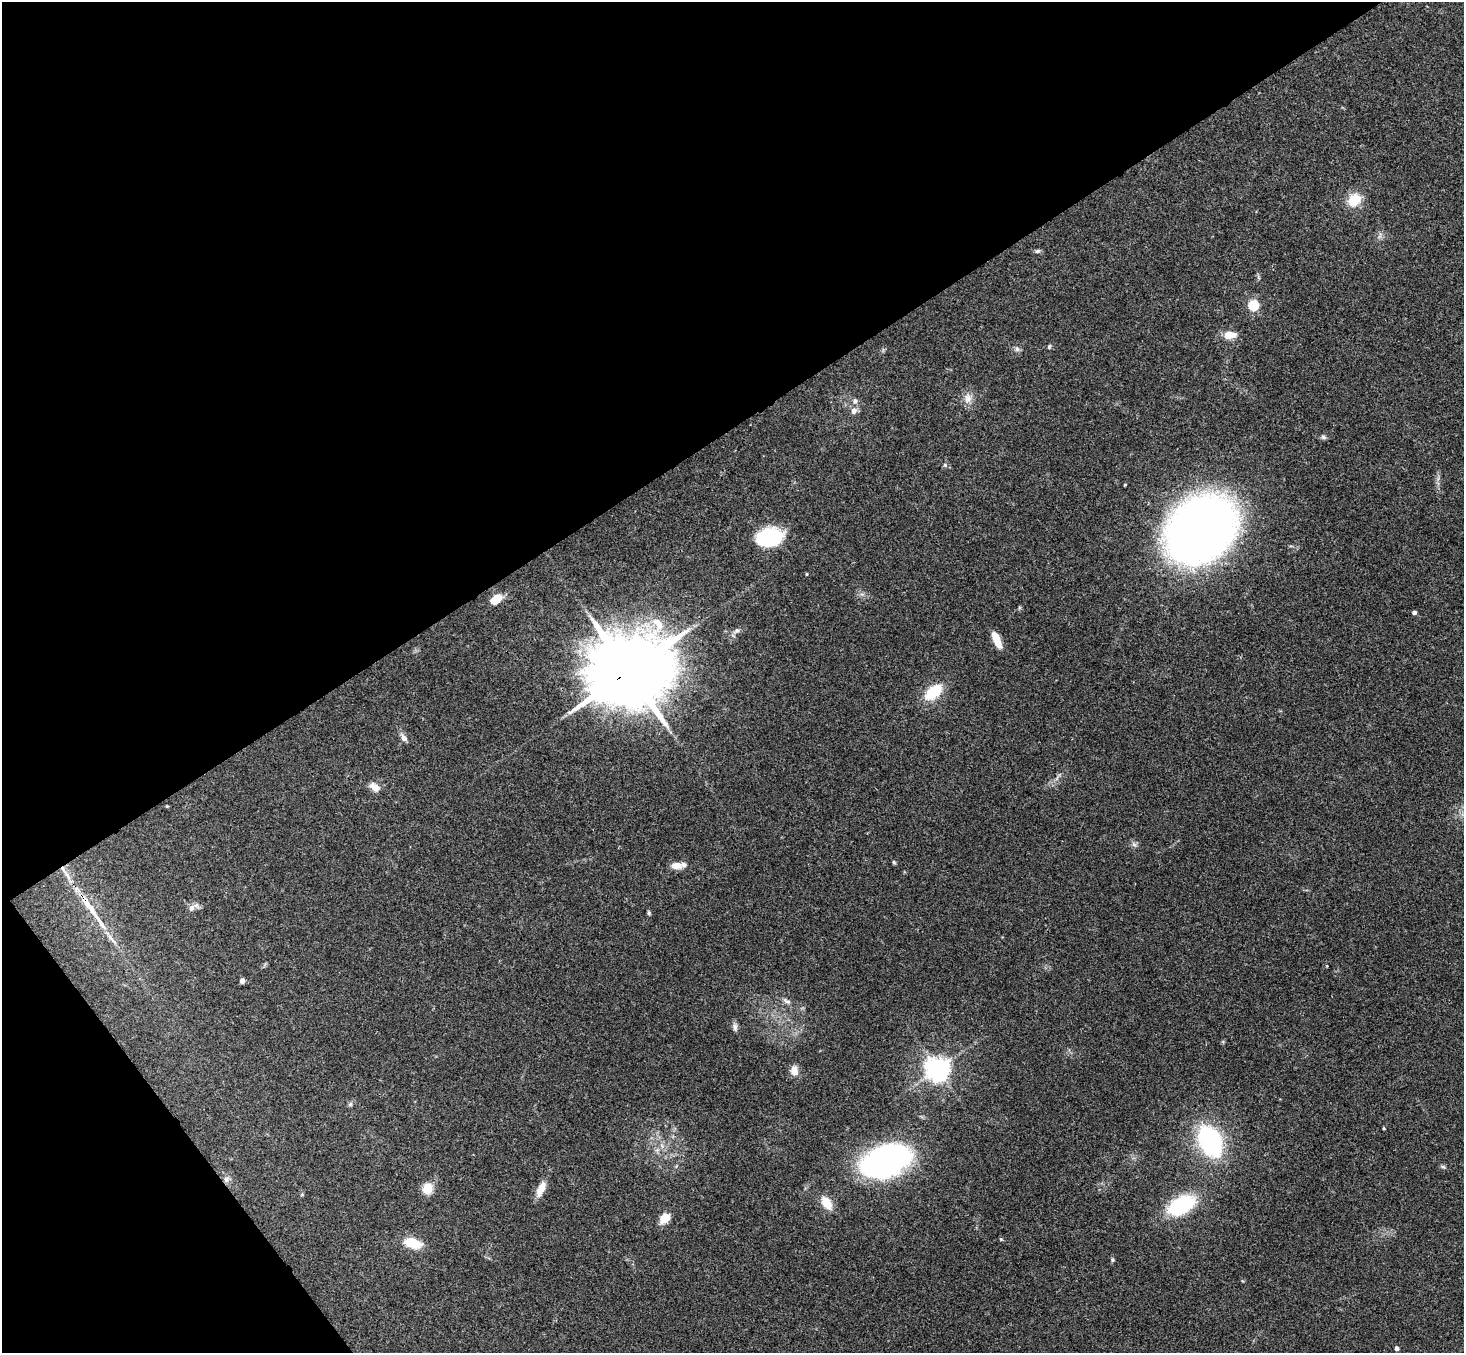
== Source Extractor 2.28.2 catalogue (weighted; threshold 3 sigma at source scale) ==
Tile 5 of 4 x 4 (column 1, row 2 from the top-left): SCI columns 54-1515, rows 3034-4384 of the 5950 x 5930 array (HDU 1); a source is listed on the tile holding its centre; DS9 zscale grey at full resolution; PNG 1466 x 1355 px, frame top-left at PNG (2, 2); no overlay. Shown black and unused: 36% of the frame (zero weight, under 3 of 4 exposures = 6% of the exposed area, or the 3 px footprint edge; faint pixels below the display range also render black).
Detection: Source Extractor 2.28.2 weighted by HDU 2 'WHT'; one run over the whole footprint, this tile lists its part. Background 0.163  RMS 0.0074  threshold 0.0331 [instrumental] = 3 sigma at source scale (4.5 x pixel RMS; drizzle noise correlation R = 1.50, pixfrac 1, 0.05/0.05 arcsec/px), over >= 5 px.
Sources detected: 56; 2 inside a brighter object's white glare — not listed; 2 inside a brighter listed object's ellipse — not listed separately; the other 52 listed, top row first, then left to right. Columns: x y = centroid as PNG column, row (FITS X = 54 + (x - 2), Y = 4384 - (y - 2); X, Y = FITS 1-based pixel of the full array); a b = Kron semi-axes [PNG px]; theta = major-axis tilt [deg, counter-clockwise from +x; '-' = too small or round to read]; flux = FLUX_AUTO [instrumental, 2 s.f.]
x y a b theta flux
1354 200 13 11 41 18
1038 251 7 5 6 1.6
1253 305 6 6 - 28
1229 335 14 8 3 9.6
1049 346 6 4 63 1.1
1017 349 7 6 - 1.8
968 398 14 10 84 5.8
855 401 7 5 89 1.9
854 411 8 7 - 3.7
1323 437 7 6 - 1.6
945 465 5 5 - 1.1
1125 485 3 3 - 0.71
1200 529 66 52 39 550
769 538 27 17 13 46
806 574 3 3 - 0.7
496 599 12 7 39 14
1414 612 4 4 - 2.1
658 624 25 13 -62 16
737 631 9 5 36 2.2
998 643 13 8 -68 8.4
628 672 24 18 24 9100
933 692 23 13 41 23
404 738 10 7 -58 3.2
375 787 14 9 -34 5.8
167 806 4 4 - 0.59
1134 845 7 4 -2 1.6
894 862 5 4 - 0.92
676 866 13 8 -2 6.2
89 906 40 7 -56 17
192 908 9 8 - 3.2
648 913 7 4 -82 1
1327 965 3 3 - 1
242 981 4 4 - 3.9
787 1001 13 5 -31 2.7
735 1027 10 7 -84 2.6
937 1069 7 7 - 690
794 1070 13 9 -83 5.5
350 1104 7 5 46 1.3
1384 1128 4 3 - 0.69
1210 1141 32 20 -65 93
886 1161 38 22 25 260
1443 1166 8 4 -9 1.2
226 1179 9 6 -74 2.7
427 1188 13 11 72 9.6
541 1189 19 8 65 8.5
302 1195 5 3 - 0.68
827 1203 14 8 -56 13
1181 1205 27 15 28 58
665 1218 13 9 44 9.3
413 1243 17 9 -14 19
1113 1260 5 5 - 0.96
1397 1348 4 4 - 3
Overlapping masked pixels (flux is a lower limit): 2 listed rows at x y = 628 672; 89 906